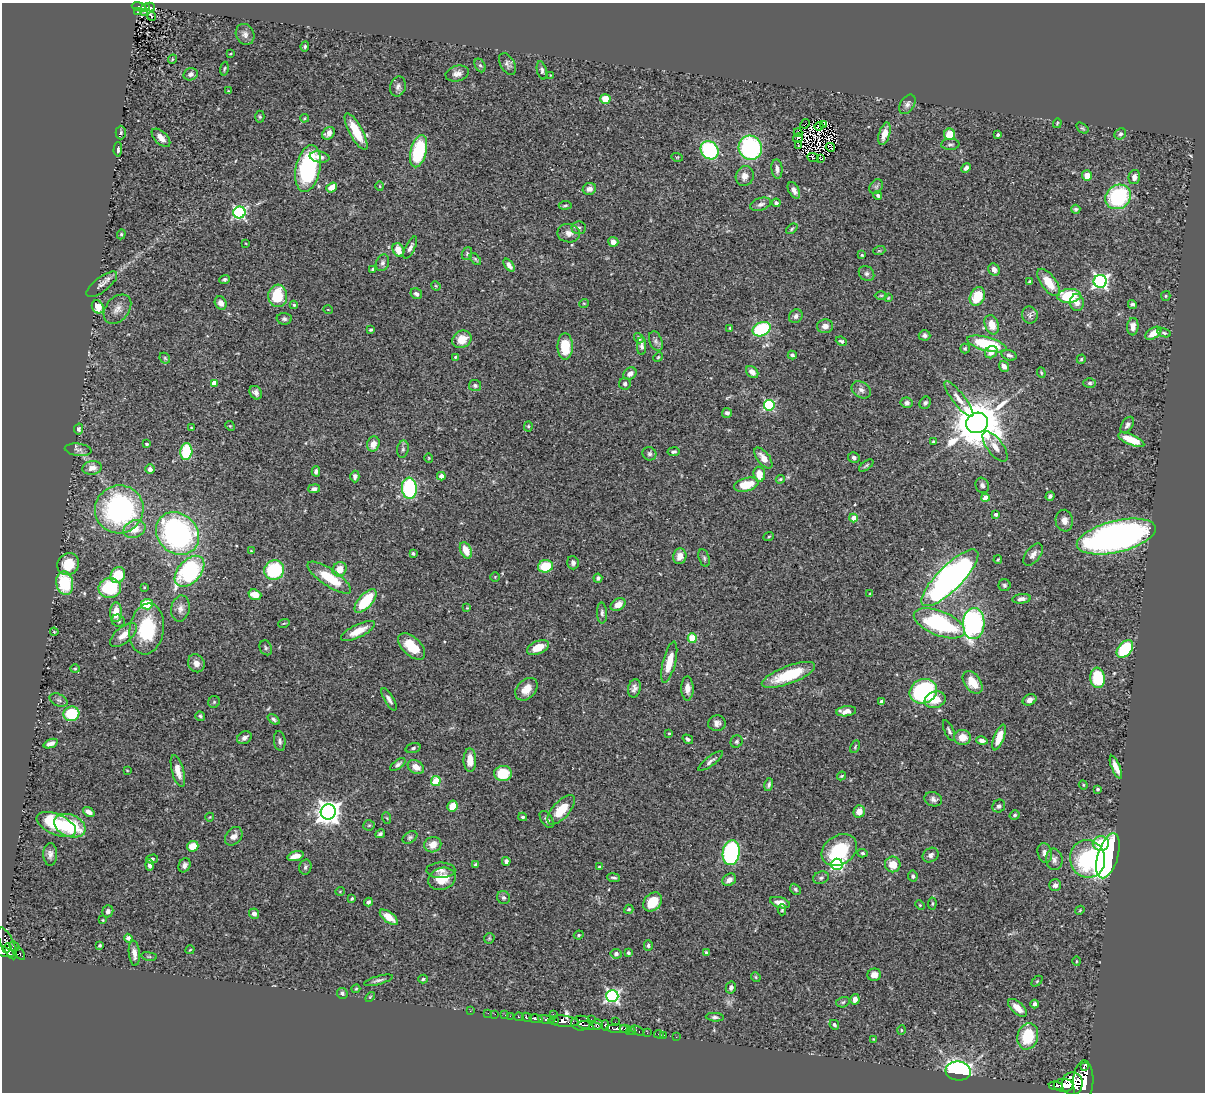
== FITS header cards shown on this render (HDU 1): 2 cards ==
NAXIS1  =                 1203
NAXIS2  =                 1090

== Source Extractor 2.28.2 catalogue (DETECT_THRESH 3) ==
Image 1203 x 1090 px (HDU 1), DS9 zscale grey, 1 PNG px = 1 image px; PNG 1207 x 1094 px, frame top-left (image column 1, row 1090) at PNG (2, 3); each listed source drawn as its Kron ellipse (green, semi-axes under 4 px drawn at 4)
Background 0.88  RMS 0.03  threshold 0.091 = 3 sigma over >= 5 px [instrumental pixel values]
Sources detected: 416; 6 with non-positive FLUX_AUTO (blend fragments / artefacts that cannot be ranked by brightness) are neither listed nor drawn; the other 410 listed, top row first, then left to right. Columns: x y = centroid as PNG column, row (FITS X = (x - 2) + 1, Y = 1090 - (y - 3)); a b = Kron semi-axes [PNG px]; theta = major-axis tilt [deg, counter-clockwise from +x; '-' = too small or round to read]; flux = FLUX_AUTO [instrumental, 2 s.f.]
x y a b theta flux
139 7 7 3 -13 77
146 7 4 3 - 41
150 7 5 3 - 38
138 12 3 2 - 7.5
145 12 3 2 - 12
152 16 4 2 - 3.2
245 34 11 9 -63 10
305 46 5 4 - 2.9
230 54 4 2 - 1.7
172 59 5 3 - 1.7
507 64 12 7 -59 7.3
480 65 7 5 -61 3.8
224 69 7 2 80 2.3
542 70 9 4 -74 5.7
457 73 12 7 12 11
191 74 7 6 - 7.6
550 75 4 2 - 1.3
398 86 10 7 74 7.7
228 91 3 3 - 1.2
605 99 5 5 - 32
907 104 11 7 58 7.7
260 117 6 4 -88 2.8
304 118 4 3 - 2.1
1057 123 5 3 - 2.1
805 124 5 2 - 1.2
824 124 4 3 - 2.8
819 126 4 3 - 2.6
1082 128 7 4 -35 2.8
121 132 7 5 89 3.9
356 132 20 6 -61 55
328 133 7 5 43 11
798 133 4 3 - 3.5
884 134 11 5 73 22
950 134 5 5 - 32
1120 134 6 5 - 5.1
998 135 4 3 - 3.6
161 138 11 6 -44 13
798 138 5 2 - 2.3
950 144 9 5 2 5.1
798 146 3 2 - 4.3
830 147 5 2 - 0.17
750 148 12 11 - 260
118 149 7 4 88 5
709 150 10 8 -50 170
418 151 16 8 76 140
319 157 10 5 -9 9.9
677 157 6 3 -17 2
813 158 6 3 -22 3.3
821 159 3 2 - 1.6
966 168 5 4 - 5.7
308 169 24 12 78 230
777 169 10 5 -85 8.9
745 176 10 9 - 14
1087 176 5 5 - 20
1134 177 7 5 75 9.2
380 186 5 3 - 1.9
332 187 5 4 - 28
876 187 8 6 55 4.5
589 189 7 6 - 11
794 190 9 5 -61 9.8
878 195 4 4 - 4.6
1118 197 13 11 37 180
776 203 4 4 - 6.4
761 204 11 6 17 7.3
565 205 6 3 5 3.4
1076 209 5 4 - 3.5
239 213 6 6 - 340
579 228 7 6 - 5.3
792 229 6 4 39 2.8
569 233 11 9 -10 14
121 234 5 4 - 2.8
613 242 5 5 - 14
246 244 3 2 - 1.4
410 248 12 4 63 7
398 250 7 5 -65 23
879 251 6 4 18 2.7
467 254 6 5 - 3.6
862 255 4 3 - 1.9
475 259 7 4 -48 2.9
382 263 8 6 68 6
509 265 7 4 -52 9.9
373 269 3 3 - 2.4
994 270 6 5 - 12
866 274 8 7 - 6.3
224 279 5 4 - 4.1
1100 281 6 6 - 550
1029 282 3 3 - 2.9
1049 282 16 7 -53 37
102 284 18 7 38 12
436 286 5 3 - 2
416 294 6 5 - 5.5
881 295 6 4 0 2.6
278 296 11 9 -88 78
1069 296 11 7 5 110
1166 296 5 4 - 2.6
977 297 10 7 64 59
888 298 3 3 - 1.5
221 303 7 5 -57 14
584 303 5 3 - 1.8
1077 303 8 7 - 13
1132 304 4 3 - 5.3
294 305 4 4 - 2.4
98 307 7 5 -58 23
117 309 16 11 49 17
328 310 5 3 - 1.3
1030 315 8 8 - 6.6
796 316 7 6 - 6.7
284 319 7 6 - 4.9
992 325 10 7 -70 25
825 326 8 7 - 10
1133 327 9 5 86 16
730 328 4 4 - 2.1
762 329 9 6 23 180
371 330 4 3 - 3.2
1153 333 9 5 33 25
1164 333 7 4 -14 3.2
924 335 6 5 - 5.4
639 338 5 4 - 6.2
462 339 10 8 32 29
656 341 10 6 -68 6.9
841 341 6 4 -22 3.7
987 344 20 7 -15 130
565 346 13 7 -90 57
642 346 9 4 -90 6.5
965 348 5 4 - 2.9
991 352 7 5 41 15
792 355 4 3 - 3.6
1009 355 8 5 -17 6.8
456 357 4 3 - 2.5
658 357 5 4 - 2.4
165 358 6 4 -46 3.2
1081 359 5 4 - 3.3
1004 366 6 4 -53 12
752 372 7 5 -43 14
1041 373 5 4 - 2.5
630 374 7 5 38 12
214 383 4 4 - 28
1090 383 6 4 1 4
625 384 6 6 - 4.8
475 385 6 5 - 4.3
861 390 10 8 -34 9.6
256 393 7 6 - 8.2
959 399 22 6 -52 18
907 403 6 5 - 8.7
925 403 6 5 - 4.7
769 405 5 5 - 200
727 413 5 5 - 7.3
977 423 11 10 - 9900
1127 425 9 5 57 6.6
230 426 5 4 - 1.9
528 426 5 4 - 2.8
191 428 3 2 - 1.4
79 429 5 4 - 3.7
1131 440 14 5 -23 43
933 442 3 3 - 2.4
147 444 3 3 - 2.4
373 444 8 6 74 20
995 447 18 8 -53 16
403 449 9 5 80 5.2
78 450 13 6 -6 6.9
186 452 8 6 84 110
674 452 6 4 8 5
649 454 7 6 - 4.9
429 458 5 4 - 2.1
763 458 12 6 -52 18
854 458 6 5 - 6.1
866 465 8 3 36 3.3
92 468 10 6 8 16
150 469 5 4 - 7.2
316 471 5 4 - 4.2
759 474 7 6 - 30
355 476 6 4 -89 6.9
441 476 4 4 - 15
780 479 5 3 - 2.9
746 485 12 6 14 50
982 485 8 6 -65 6.5
409 488 10 7 -85 210
314 489 6 4 10 7
1050 496 5 4 - 4.8
985 498 4 4 - 39
119 509 24 24 - 400
996 514 3 3 - 5.7
853 518 4 4 - 32
1064 521 11 8 -82 14
134 529 11 8 24 27
177 533 23 19 -44 500
769 536 5 3 - 2.2
1116 536 40 15 14 1000
466 550 8 5 -65 31
251 551 3 3 - 1.5
413 554 4 3 - 3.4
1033 554 13 7 52 11
680 556 8 6 75 19
704 558 9 5 -75 5
998 560 4 3 - 2.4
573 563 6 5 - 5.8
68 564 11 10 - 40
545 566 7 6 - 56
340 569 7 6 - 27
274 570 10 9 - 120
190 571 18 11 48 240
118 575 8 7 - 48
495 577 5 4 - 2
329 578 26 8 -34 63
598 578 4 4 - 4.5
950 578 38 12 45 1100
65 583 12 8 -79 92
1004 585 6 6 - 4.2
144 587 3 2 - 1.6
110 588 11 10 - 130
870 594 3 3 - 2.5
255 595 6 5 - 27
1022 599 9 5 6 9.5
365 601 15 6 48 94
147 604 6 5 - 66
618 605 8 5 32 18
180 608 13 9 79 14
467 608 4 3 - 1.7
116 612 10 6 88 30
602 613 10 5 -87 5.8
118 621 7 6 - 4.5
284 623 6 3 19 2.2
939 623 27 12 -22 260
974 624 15 11 87 410
147 629 25 17 81 120
358 631 19 6 26 29
54 632 4 3 - 2.1
123 635 16 8 40 23
692 638 4 4 - 76
411 646 16 9 -44 51
266 648 7 6 - 4.3
538 648 11 6 22 29
1125 649 10 6 49 140
669 662 21 6 76 38
196 663 9 8 - 15
75 669 4 4 - 2.5
788 675 28 9 21 78
1098 678 10 7 -84 83
973 682 13 8 -54 37
634 688 9 6 78 8.3
687 688 12 6 -89 14
526 689 13 9 47 25
923 691 14 12 23 260
389 699 12 4 -60 8.5
59 700 9 6 -26 5.4
935 700 11 8 18 32
1029 700 7 5 25 12
881 701 4 3 - 5.9
214 702 6 6 - 3.1
846 711 10 5 7 16
71 714 8 7 - 83
200 716 5 4 - 3.7
274 719 7 4 -40 5.1
717 723 9 8 - 9.2
949 731 11 4 -66 5.1
669 733 4 3 - 2.2
962 737 8 7 - 27
999 737 14 5 70 30
244 738 8 6 30 8
688 739 5 4 - 5.6
280 741 10 5 -83 5.7
982 741 6 4 -14 8.4
737 742 6 6 - 4
51 744 7 4 21 10
855 747 7 3 64 2.5
413 748 7 5 16 4.2
470 760 12 6 -89 25
711 761 15 4 37 7.7
398 765 9 4 37 5.5
416 767 9 6 -31 20
1116 767 12 4 -67 16
127 770 4 2 - 1.3
178 771 16 6 -75 19
503 773 9 7 6 60
842 776 5 3 - 2.5
436 781 5 4 - 72
769 785 6 4 74 5.1
1083 785 5 4 - 2.2
1098 789 3 3 - 3.7
933 799 9 7 -18 7.7
452 806 5 5 - 34
999 806 7 6 - 6.3
561 810 18 8 47 49
859 811 6 5 - 19
89 812 6 4 -37 9.1
328 812 7 7 - 1900
1015 815 5 4 - 3.4
210 817 4 3 - 1.3
523 817 4 3 - 3.6
387 818 6 3 -71 2.3
547 819 9 5 -56 6.2
56 824 21 10 -24 130
369 825 5 5 - 3.2
70 826 16 11 -22 110
380 834 5 3 - 3.9
234 836 10 7 51 14
410 837 8 5 32 4.3
1101 844 8 7 - 74
433 845 8 7 - 21
193 846 6 5 - 27
839 850 19 14 33 110
731 853 12 8 82 320
863 853 5 4 - 3.6
1045 853 10 7 -77 8.9
50 854 11 7 90 9.4
931 855 8 6 36 7.2
295 856 8 4 16 15
1108 856 23 10 73 400
152 859 6 4 15 2.9
1054 859 11 8 -83 8.6
1088 859 19 17 -74 220
506 861 4 4 - 5.8
837 864 6 5 - 330
893 864 8 8 - 34
150 865 6 4 -84 9.6
184 865 7 5 64 7.4
476 865 3 3 - 3.6
305 867 7 6 - 5.5
600 867 4 4 - 4.2
441 870 14 8 1 11
913 876 5 4 - 4.6
614 878 6 4 -6 4
821 878 8 6 16 4.6
442 879 14 10 19 35
729 880 7 5 31 12
1055 885 6 5 - 7.2
795 889 6 4 -47 3.5
340 891 5 3 - 1.4
352 898 3 3 - 2.6
503 898 7 6 - 5.3
368 902 4 4 - 5.2
653 902 11 8 46 49
780 903 10 5 -17 14
932 904 6 4 85 2.5
920 905 5 4 - 2.2
629 909 5 4 - 3.6
782 910 5 4 - 2.8
1080 910 5 3 - 1.9
108 911 6 5 - 6.7
254 914 5 5 - 8.7
389 917 11 5 -37 28
103 920 3 2 - 1.6
579 935 5 3 - 2.5
128 938 4 4 - 11
489 938 6 4 46 2.5
7 943 17 6 -65 420
100 945 3 3 - 3.1
648 945 5 4 - 4.4
14 946 5 3 - 57
7 948 5 4 - 240
190 950 4 2 - 1.7
3 951 12 4 -16 390
134 953 13 5 -85 15
628 953 4 3 - 3.7
706 953 4 3 - 7.7
20 954 7 4 -59 54
616 954 5 5 - 6.7
149 956 8 4 -8 3.2
1076 961 5 3 - 1.9
874 975 7 6 - 15
756 977 5 4 - 2.6
423 979 4 3 - 3
378 980 15 4 15 5.9
1037 981 6 4 45 2.3
731 988 6 5 - 7.6
356 989 4 3 - 2.3
342 993 5 5 - 4.3
612 996 6 6 - 460
370 997 6 3 46 2
855 999 5 4 - 11
843 1002 7 5 16 3.6
1035 1004 4 4 - 7.2
1017 1008 11 6 -43 23
470 1011 2 2 - 5.2
488 1013 2 2 - 3.2
495 1014 2 2 - 5.2
553 1014 2 2 - 8.2
505 1015 2 2 - 4.8
510 1016 2 2 - 13
519 1017 5 3 - 75
527 1017 5 3 - 220
715 1017 9 4 -5 5.2
536 1019 6 3 -11 430
546 1019 8 3 -10 530
591 1019 2 2 - 11
555 1020 4 3 - 230
563 1021 15 5 -5 1400
615 1022 2 2 - 2.6
581 1023 10 7 1 360
590 1025 12 3 -7 360
597 1025 5 5 - 230
605 1025 5 3 - 180
834 1025 5 4 - 3.5
618 1029 11 3 -2 850
625 1029 5 4 - 320
901 1030 5 3 - 1.8
631 1031 4 3 - 200
637 1031 7 4 -25 170
647 1033 2 2 - 9.7
659 1034 5 2 - 13
664 1035 2 2 - 7.6
1028 1036 13 10 73 90
676 1037 2 2 - 6.1
873 1039 4 4 - 1.7
1084 1066 2 2 - 9700
958 1071 12 9 -7 640
1083 1081 21 10 88 3700
1072 1084 11 10 - 2200
1064 1085 10 6 2 1100
1056 1086 7 3 -8 490
At the frame edge (FLAGS 8, measured only in part): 1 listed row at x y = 3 951
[6 non-positive-flux detections neither listed nor drawn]